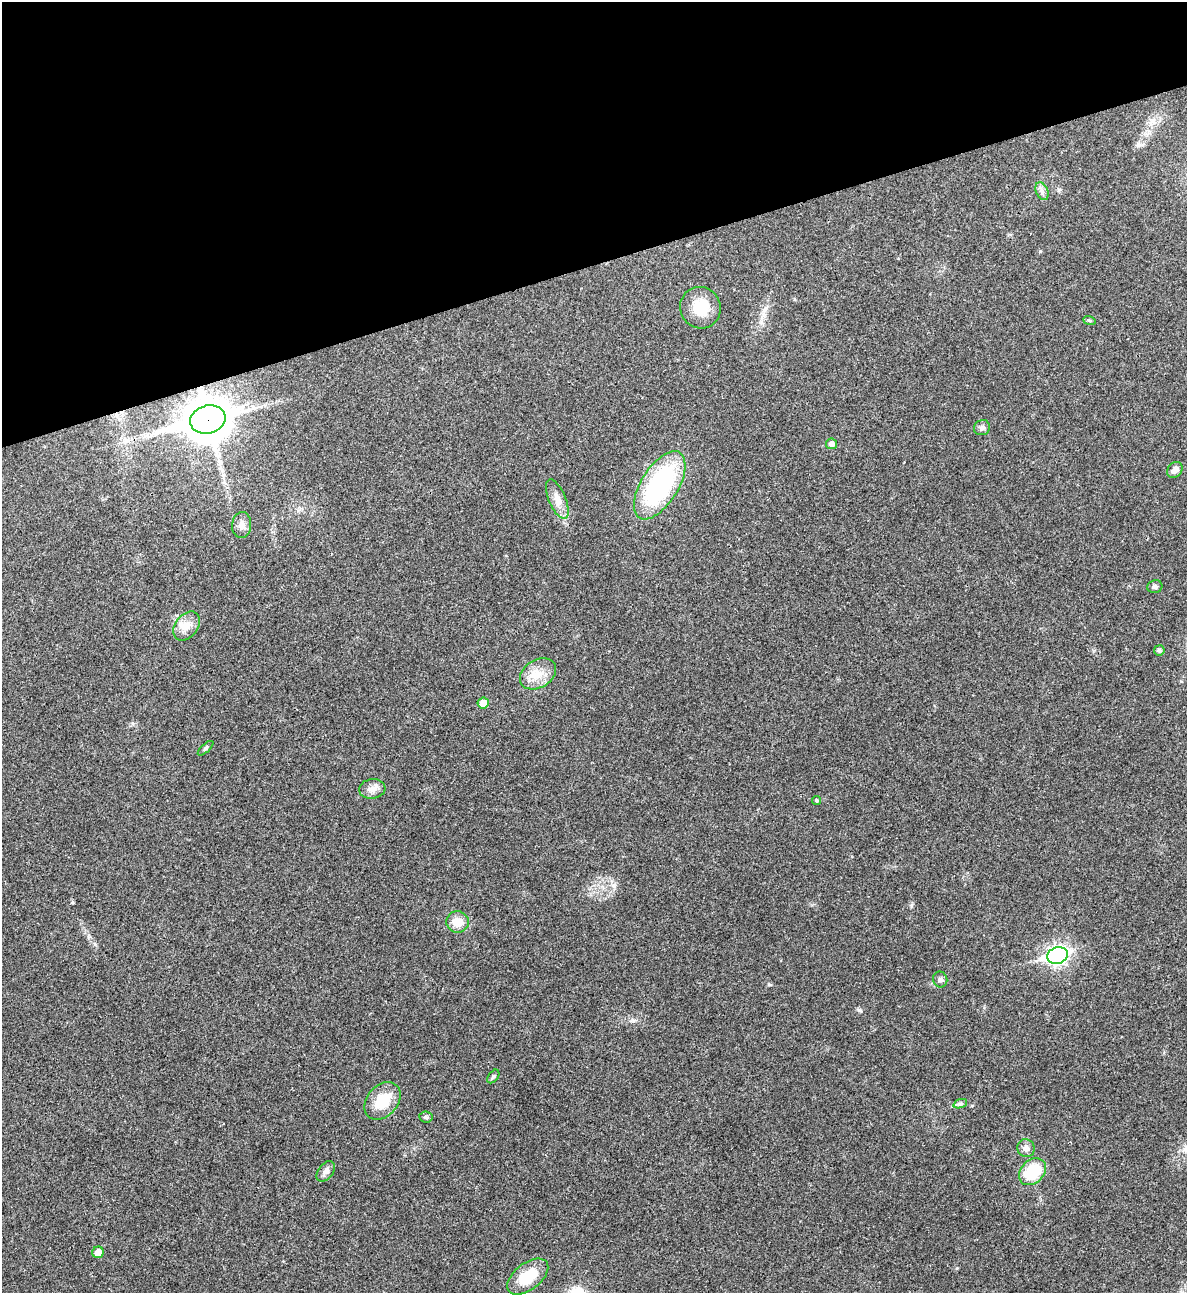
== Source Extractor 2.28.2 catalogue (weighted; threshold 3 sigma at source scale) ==
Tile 3 of 4 x 4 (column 3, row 1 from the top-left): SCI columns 2636-3820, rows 3875-5165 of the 5151 x 5169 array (HDU 1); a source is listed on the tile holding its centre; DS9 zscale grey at full resolution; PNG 1189 x 1295 px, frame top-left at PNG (2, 2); each listed source drawn as its Kron ellipse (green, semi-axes under 4 px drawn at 4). Shown black and unused: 20% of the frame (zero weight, under 3 of 4 exposures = <1% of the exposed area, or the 3 px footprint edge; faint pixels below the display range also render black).
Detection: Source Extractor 2.28.2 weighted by HDU 2 'WHT'; one run over the whole footprint, this tile lists its part. Background 0.031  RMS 0.0046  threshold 0.0208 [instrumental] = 3 sigma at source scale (4.5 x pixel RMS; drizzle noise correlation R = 1.50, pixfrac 1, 0.05/0.05 arcsec/px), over >= 5 px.
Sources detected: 31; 1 inside a brighter listed object's ellipse — not listed separately; the other 30 listed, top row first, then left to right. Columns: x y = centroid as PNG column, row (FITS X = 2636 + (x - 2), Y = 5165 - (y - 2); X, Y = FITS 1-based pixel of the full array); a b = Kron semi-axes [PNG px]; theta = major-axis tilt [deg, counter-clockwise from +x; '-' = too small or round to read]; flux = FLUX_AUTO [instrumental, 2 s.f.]
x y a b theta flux
1042 191 9 6 -66 1.7
700 308 21 20 - 12
1089 320 6 4 -19 0.61
208 419 18 14 16 1500
982 428 8 7 - 1.6
831 444 6 5 - 2
1175 470 9 7 50 2.2
660 485 38 18 58 66
557 499 21 8 -67 4.6
242 525 13 9 86 2.8
1155 587 7 6 - 1.2
186 626 16 11 51 5
1159 650 5 5 - 1.1
538 674 19 14 33 7.7
483 703 5 5 - 5.3
206 748 10 4 42 0.8
372 789 13 9 5 3.1
817 800 4 4 - 0.71
457 922 11 10 - 6.3
1058 955 10 8 16 170
940 980 8 7 - 1.2
493 1076 8 4 53 0.76
382 1101 21 15 49 13
960 1104 7 4 18 0.91
426 1117 6 5 - 0.93
1026 1148 9 8 - 2.5
326 1171 11 7 52 2.2
1032 1172 15 11 43 21
98 1252 6 5 - 4.2
528 1277 24 13 38 14
Overlapping masked pixels (flux is a lower limit): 1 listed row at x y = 208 419
Unlisted compact peaks at least as high as the median listed source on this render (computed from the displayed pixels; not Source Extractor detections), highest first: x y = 859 1010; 614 886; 911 906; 769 984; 1040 251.